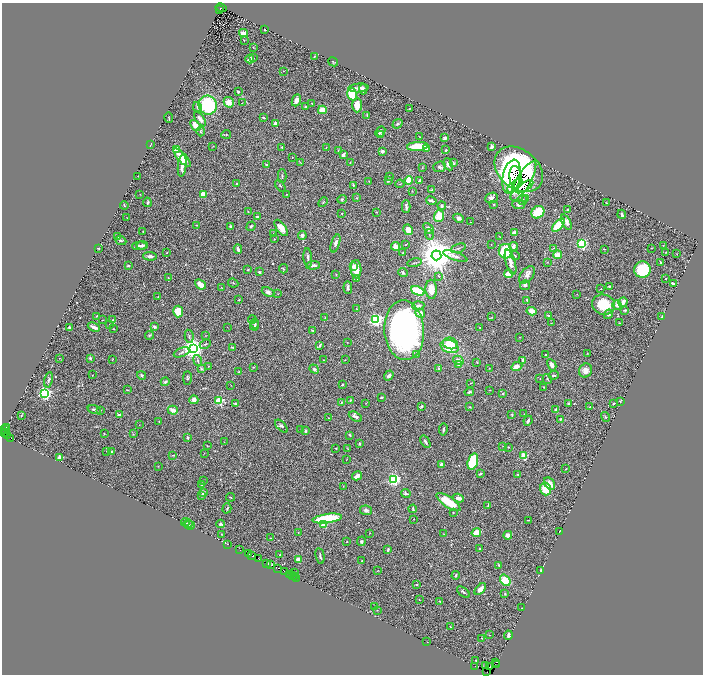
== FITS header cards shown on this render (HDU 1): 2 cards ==
NAXIS1  =                 1402
NAXIS2  =                 1344

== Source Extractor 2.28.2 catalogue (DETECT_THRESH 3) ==
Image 1402 x 1344 px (HDU 1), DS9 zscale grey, zoomed out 1/2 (1 PNG px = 2 x 2 image px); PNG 705 x 676 px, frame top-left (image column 2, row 1343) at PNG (2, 3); each listed source drawn as its Kron ellipse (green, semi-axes under 4 px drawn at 4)
Background 0.945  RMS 0.026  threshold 0.0777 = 3 sigma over >= 5 px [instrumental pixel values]
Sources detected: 461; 45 cannot appear on this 1/2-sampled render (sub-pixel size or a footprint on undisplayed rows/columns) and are neither listed nor drawn; the other 416 listed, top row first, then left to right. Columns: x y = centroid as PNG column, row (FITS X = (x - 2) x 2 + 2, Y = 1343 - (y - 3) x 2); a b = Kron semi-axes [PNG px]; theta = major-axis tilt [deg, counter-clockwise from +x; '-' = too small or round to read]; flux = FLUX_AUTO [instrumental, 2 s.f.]
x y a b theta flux
221 8 5 2 - 1300
219 10 2 1 - 160
265 30 2 2 - 4.1
243 33 4 2 - 39
244 40 2 2 - 4.7
253 47 2 1 - 1.5
314 56 2 2 - 3.9
254 58 2 1 - 2.5
250 59 4 3 - 22
333 62 5 2 - 3.6
283 71 2 2 - 2.1
358 88 10 3 4 19
363 89 5 3 - 20
238 92 3 3 - 5.1
352 94 6 4 -73 200
296 100 6 4 67 29
229 102 5 4 - 48
242 103 2 1 - 1.3
312 103 2 2 - 2.6
208 105 9 9 - 370
357 105 7 4 89 58
305 106 3 3 - 4.5
197 107 5 3 - 14
409 109 3 2 - 2.1
322 110 4 3 - 72
367 115 4 2 - 4.6
169 118 5 1 - 2.5
263 118 3 2 - 7.3
200 119 8 3 -54 25
276 123 2 2 - 72
397 124 5 3 - 5.8
195 126 6 3 -52 76
201 131 5 4 - 5.3
380 131 6 2 49 8.4
226 134 5 2 - 4.3
381 134 4 2 - 3.1
420 137 3 2 - 2.2
445 138 3 2 - 20
150 145 4 2 - 3.1
213 146 3 2 - 2.3
417 146 10 4 5 120
282 147 3 3 - 4.3
326 147 2 1 - 1.2
491 147 3 3 - 15
176 149 3 2 - 140
426 149 2 2 - 38
446 150 3 3 - 7.1
338 151 3 2 - 2.3
382 151 3 3 - 9
343 155 4 3 - 13
292 157 2 1 - 1.5
182 158 11 4 -48 87
300 163 3 2 - 2.7
350 163 3 2 - 3.2
454 163 4 4 - 4.9
448 164 6 4 -63 15
267 165 3 2 - 6.9
182 166 11 4 84 41
440 167 6 5 - 10
422 168 3 2 - 3.9
519 169 27 19 -39 920
138 176 2 2 - 1.5
282 176 7 2 89 4.7
389 177 2 2 - 2.6
512 177 17 9 79 260
516 177 11 6 -84 95
408 180 4 3 - 96
419 180 3 2 - 6.8
369 181 2 1 - 1.6
388 181 3 3 - 3.9
523 181 22 7 60 220
237 183 2 2 - 10
400 184 4 2 - 3.6
353 185 4 3 - 5.4
280 186 6 2 -55 4.1
515 186 9 4 39 110
525 187 10 3 34 53
432 190 4 2 - 4.1
412 191 3 2 - 2.4
140 194 2 1 - 1.2
203 194 2 2 - 150
286 194 2 2 - 2.1
357 198 3 2 - 3
491 198 6 5 - 19
342 199 5 3 - 5.8
525 199 3 3 - 4.5
522 200 5 4 - 11
431 201 5 2 - 13
147 202 5 3 - 8.1
323 202 5 2 - 3.5
606 203 2 1 - 2.4
124 205 4 2 - 4.6
494 205 3 2 - 3.4
519 205 6 4 -4 12
406 206 6 2 -90 14
442 206 4 4 - 9.2
568 209 2 2 - 5.7
248 211 3 2 - 1.8
377 212 3 2 - 2.4
538 212 7 6 - 140
342 213 2 2 - 2.3
622 214 4 2 - 15
439 216 6 5 - 86
257 217 3 2 - 7.8
127 218 2 1 - 1.6
458 218 5 4 - 15
470 222 2 1 - 1.4
566 222 8 4 -64 28
196 225 2 2 - 2.1
558 225 8 4 47 220
231 226 3 3 - 13
251 226 5 3 - 5.4
281 228 9 4 -55 46
428 228 6 4 -48 14
408 230 5 4 - 40
143 232 2 1 - 2.8
514 232 4 3 - 12
274 233 2 2 - 1.8
302 235 4 4 - 14
429 235 5 2 - 4.7
118 236 2 2 - 3.3
499 236 2 1 - 1.3
274 239 2 2 - 2.1
121 241 6 3 -24 6.3
335 243 9 3 73 15
405 244 2 2 - 1.6
491 244 2 1 - 1.8
582 244 3 3 - 700
142 245 5 3 - 11
663 245 2 1 - 1.8
139 246 7 3 1 16
396 246 4 4 - 33
514 246 4 3 - 20
99 248 3 2 - 2.7
458 248 8 2 19 6.5
554 248 3 2 - 2.3
651 248 2 1 - 1.3
238 249 4 2 - 17
604 249 3 2 - 2.6
506 251 7 7 - 290
402 252 2 2 - 2.9
666 252 3 2 - 2.1
167 253 2 1 - 2.9
677 254 2 1 - 1.3
436 255 5 5 - 16000
515 255 4 2 - 3.7
558 255 4 4 - 42
150 256 7 3 -2 14
455 256 13 4 -20 20
308 258 9 3 -85 13
510 262 13 4 -73 37
547 262 2 2 - 2.2
660 262 2 2 - 8.5
414 263 7 2 13 5.2
313 265 7 2 6 16
128 266 4 3 - 6
354 266 4 3 - 20
283 269 4 3 - 5
356 269 9 5 -88 61
248 270 3 2 - 3.8
642 270 8 8 - 250
259 272 3 2 - 7.9
403 273 5 3 - 6.2
508 274 4 3 - 51
336 275 2 2 - 2.5
527 275 10 6 48 23
439 276 4 3 - 4.1
168 278 3 2 - 2.5
357 278 2 2 - 4.1
666 279 2 1 - 2.6
233 283 5 2 - 3.9
200 284 6 3 -40 58
673 284 4 2 - 8.1
525 285 5 5 - 13
609 286 3 2 - 6
221 287 2 1 - 1.6
348 288 6 3 -83 13
431 289 9 5 -88 62
601 289 2 2 - 1.9
418 291 7 4 -22 190
268 292 6 4 -24 16
278 294 2 1 - 1.4
577 294 2 2 - 1.5
158 297 2 2 - 2
239 300 3 2 - 2.4
527 300 2 2 - 16
623 302 5 3 - 34
604 305 11 10 - 130
617 305 5 3 - 17
418 306 6 3 4 13
356 309 2 2 - 2
625 310 3 2 - 4.3
532 311 5 3 - 44
178 312 6 5 - 93
420 313 5 4 - 41
608 314 5 3 - 11
548 315 3 2 - 5.5
97 316 2 2 - 3.5
492 317 2 2 - 1.5
662 317 3 2 - 2.4
325 318 4 2 - 3
252 319 4 3 - 5.5
102 320 3 2 - 2.6
113 320 3 2 - 7.1
376 320 3 3 - 1300
551 323 2 1 - 1.6
619 323 2 1 - 1.8
110 324 3 2 - 2.2
255 324 4 4 - 8.6
255 325 5 3 - 7.2
94 327 6 2 -24 29
155 327 4 3 - 11
227 327 2 2 - 1.4
69 328 4 3 - 7.1
480 328 2 2 - 2.2
114 329 2 2 - 2.4
313 330 4 2 - 6.4
404 330 30 20 -86 1600
150 335 4 3 - 5.2
189 336 7 2 -79 6.7
205 336 3 3 - 2.8
519 337 3 2 - 1.6
347 342 2 1 - 1.5
450 343 7 5 -14 99
205 344 6 2 24 5.3
320 345 4 2 - 7
449 346 9 6 -17 120
232 347 3 2 - 5.4
193 348 4 4 - 4200
182 352 8 3 23 7.8
587 353 2 1 - 2.7
416 355 3 2 - 3.6
545 355 3 2 - 2.7
59 358 2 2 - 1.4
90 358 4 3 - 9.7
112 359 2 2 - 2.1
323 360 2 2 - 2.2
345 360 2 2 - 1.7
458 360 5 4 - 24
523 360 4 3 - 11
198 361 6 3 -69 6.4
477 362 3 1 - 2.1
459 365 2 2 - 35
552 365 6 4 -63 18
208 366 2 2 - 2.6
253 367 3 2 - 3.5
517 367 6 4 26 39
201 368 4 3 - 7
439 368 3 3 - 4.8
489 368 3 2 - 1.9
314 369 5 3 - 9.1
586 370 7 6 - 28
239 372 2 2 - 3.8
92 375 2 2 - 1.8
142 375 4 4 - 7.2
554 375 5 2 - 6.7
389 376 5 3 - 14
187 378 7 3 -90 5.3
540 379 2 2 - 2.1
547 379 5 3 - 6.1
49 380 8 3 77 7.7
165 382 4 3 - 9.5
471 383 3 2 - 2.6
343 384 4 3 - 7
231 385 2 1 - 1.5
544 387 3 2 - 4.8
127 390 4 1 - 2.6
490 390 2 1 - 1.8
469 392 5 3 - 6.8
45 393 3 3 - 1400
502 393 2 2 - 12
381 397 3 2 - 7
194 400 4 4 - 23
350 400 3 3 - 4.7
219 401 3 3 - 330
620 401 2 2 - 4.9
342 402 4 3 - 6.4
366 403 2 1 - 1.1
613 403 3 2 - 5.4
235 404 4 3 - 4.4
568 404 3 2 - 4.8
421 406 4 2 - 11
470 407 3 3 - 5
589 407 3 2 - 2.7
94 409 7 3 -16 11
100 410 3 2 - 3
173 410 5 3 - 39
556 410 4 3 - 12
512 414 3 2 - 5.4
524 414 2 2 - 1.6
21 415 3 2 - 2.6
119 415 3 2 - 10
355 417 7 3 -28 15
606 417 5 3 - 5.2
329 418 3 2 - 2.5
561 419 3 3 - 6
159 421 2 2 - 3.3
528 421 5 2 - 9.2
139 425 2 2 - 2.6
281 426 8 4 -47 11
6 427 3 1 - 130
5 429 2 1 - 140
301 429 2 1 - 1.2
443 429 6 2 80 7.6
306 431 4 2 - 8.4
5 432 4 1 - 240
104 433 2 2 - 3
4 434 2 1 - 88
133 434 3 2 - 2.5
350 435 3 2 - 4.9
7 436 4 2 - 120
11 438 2 2 - 150
187 438 3 2 - 5.4
224 442 2 2 - 1.6
425 442 7 3 -58 13
359 443 2 2 - 10
207 446 3 2 - 1.8
503 446 2 1 - 1.6
508 447 2 2 - 2.7
336 448 2 2 - 4.2
347 449 3 2 - 2.3
107 451 2 1 - 2.1
112 452 2 2 - 6.8
204 453 2 2 - 2.2
173 455 4 2 - 2.8
524 456 3 3 - 240
60 458 2 2 - 95
346 460 2 1 - 1.7
473 462 8 5 72 250
441 464 3 2 - 8.5
158 466 2 1 - 1.4
566 469 3 2 - 2
480 474 3 2 - 9.5
518 474 2 2 - 8.8
357 476 5 3 - 37
394 479 3 3 - 1100
203 480 2 2 - 2
549 483 7 4 -54 39
201 484 3 2 - 4.9
343 486 2 2 - 2.1
546 489 6 5 - 110
204 493 2 2 - 40
406 493 5 3 - 9.1
202 495 3 3 - 7.5
230 497 4 2 - 3
458 498 6 3 -17 29
448 502 14 5 -35 120
488 505 4 2 - 4
227 508 5 3 - 7.3
413 509 4 2 - 5.1
366 510 6 4 -10 15
453 512 3 2 - 2.6
327 518 15 4 7 350
414 519 2 1 - 1.8
528 520 3 1 - 3.6
185 522 4 3 - 6.5
188 524 4 3 - 4.1
221 524 4 3 - 8.5
324 524 3 2 - 170
190 525 5 2 - 3.5
559 532 2 1 - 1.8
298 533 3 2 - 2.3
370 533 3 2 - 1.5
476 533 5 3 - 99
222 534 2 2 - 1.8
444 534 3 2 - 2.8
508 535 4 4 - 17
270 538 2 1 - 2
361 541 5 4 - 7.4
347 542 2 2 - 2
227 544 4 1 - 43
480 549 3 3 - 8.5
240 550 2 1 - 110
388 550 4 3 - 7.3
249 554 2 2 - 170
280 555 3 2 - 2.4
252 556 3 1 - 200
320 556 8 3 -79 11
259 559 4 1 - 160
298 559 2 2 - 100
362 561 2 2 - 2.4
267 563 3 1 - 250
271 565 3 2 - 230
499 565 3 3 - 3.9
278 568 2 1 - 75
378 570 2 2 - 2
541 570 3 1 - 3.1
284 571 3 1 - 94
294 572 2 2 - 6.8
290 574 3 2 - 83
456 575 4 3 - 5.2
293 576 2 1 - 64
295 577 2 1 - 88
297 578 2 1 - 82
505 580 6 4 -51 120
417 584 3 2 - 4.2
480 589 7 4 44 23
463 592 7 3 -38 7.6
505 593 3 3 - 3.8
419 600 2 1 - 1.7
440 601 2 2 - 2.9
374 606 2 2 - 1.7
522 608 3 2 - 1.9
377 610 2 1 - 1.5
450 626 3 2 - 3
489 635 3 2 - 1.9
508 635 4 2 - 16
482 638 2 1 - 1.5
427 642 2 1 - 2.5
476 661 2 1 - 1.9
495 663 3 2 - 88
496 665 2 1 - 88
475 666 2 1 - 28
485 666 2 1 - 42
489 666 3 2 - 1100
487 672 2 2 - 78
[45 sub-pixel or undisplayed-footprint detections neither listed nor drawn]